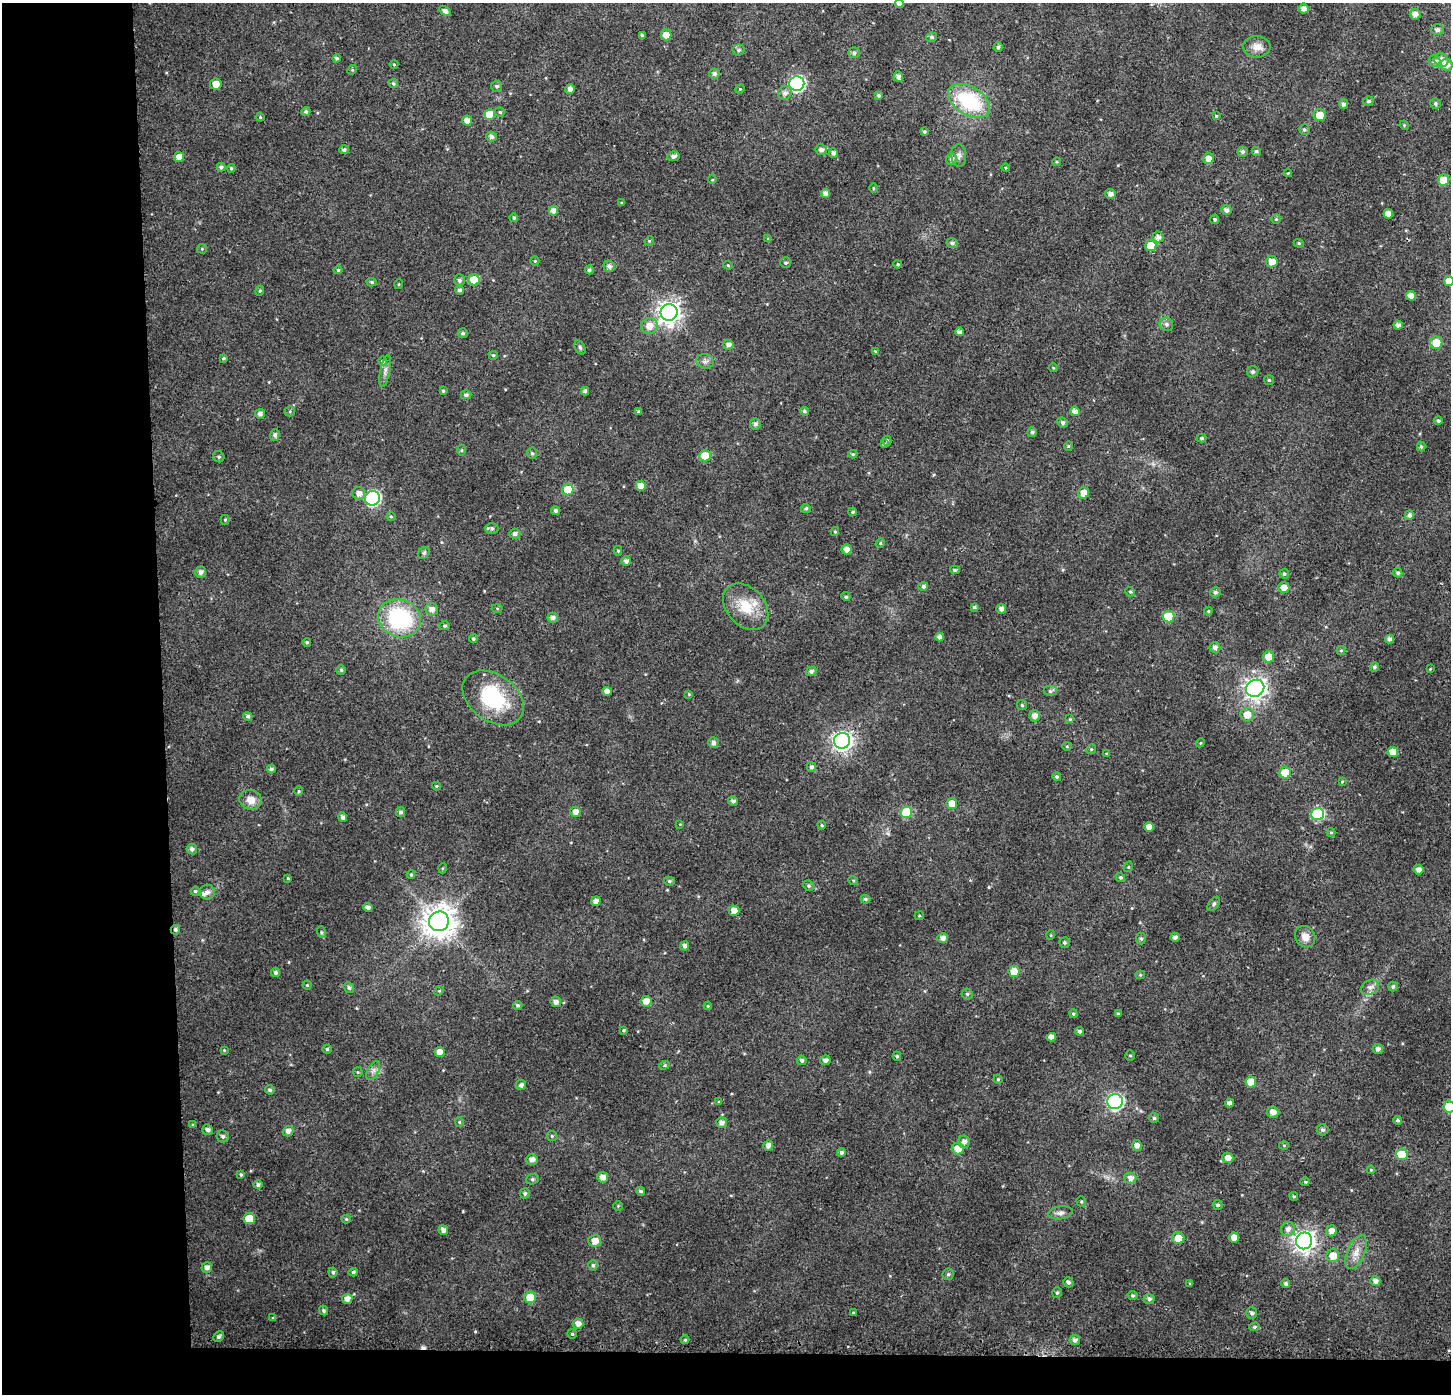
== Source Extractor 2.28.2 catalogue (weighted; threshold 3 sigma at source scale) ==
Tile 7 of 3 x 3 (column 1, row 3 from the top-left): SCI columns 46-1494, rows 11-1402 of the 4439 x 4202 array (HDU 1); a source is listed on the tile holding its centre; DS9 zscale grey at full resolution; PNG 1453 x 1396 px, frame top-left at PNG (2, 3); each listed source drawn as its Kron ellipse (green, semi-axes under 4 px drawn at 4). Shown black and unused: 14% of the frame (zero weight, under 2 of 3 exposures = <1% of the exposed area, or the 3 px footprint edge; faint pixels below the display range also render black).
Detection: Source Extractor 2.28.2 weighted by HDU 2 'WHT'; one run over the whole footprint, this tile lists its part. Background 0.0312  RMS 0.0046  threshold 0.0207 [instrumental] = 3 sigma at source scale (4.5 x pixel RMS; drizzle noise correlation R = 1.50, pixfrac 1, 0.0396/0.0396 arcsec/px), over >= 5 px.
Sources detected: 355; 1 cosmic-ray / hot-pixel residue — neither listed nor drawn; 1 inside a brighter listed object's ellipse — not listed separately; the other 353 listed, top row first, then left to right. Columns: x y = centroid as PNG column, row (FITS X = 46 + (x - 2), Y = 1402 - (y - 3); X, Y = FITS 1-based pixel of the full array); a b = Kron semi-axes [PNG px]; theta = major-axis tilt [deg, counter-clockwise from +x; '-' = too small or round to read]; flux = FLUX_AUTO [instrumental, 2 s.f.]
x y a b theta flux
899 4 4 4 - 2.3
1304 9 5 5 - 2.5
445 11 6 4 -31 1.8
1415 14 5 5 - 2.6
1437 30 6 5 - 1.5
666 35 5 5 - 3.8
642 36 4 3 - 1
932 37 5 4 - 0.91
998 47 5 4 - 0.98
1257 47 14 10 2 4.1
738 50 6 5 - 1.1
854 53 6 5 - 1.2
337 58 4 4 - 1
1441 60 7 6 - 3.9
1434 61 6 6 - 1.7
394 64 4 4 - 0.5
1447 65 6 5 - 3
352 70 5 4 - 0.56
714 74 5 5 - 1.5
898 76 5 4 - 1.9
393 83 5 4 - 0.85
797 83 7 7 - 110
216 84 5 5 - 3.8
497 86 5 5 - 1
570 89 5 4 - 2.3
740 89 5 4 - 0.51
785 93 7 6 - 1.9
879 95 4 4 - 0.86
969 101 23 14 -32 35
1368 101 5 4 - 0.95
1435 103 5 5 - 0.97
1344 104 5 4 - 1.5
306 111 4 4 - 1
500 112 5 4 - 0.7
490 115 5 5 - 9.7
1319 115 6 6 - 5.6
1216 116 4 4 - 0.73
260 117 4 4 - 0.55
467 121 5 5 - 3.3
1404 125 5 4 - 0.51
1304 130 5 5 - 0.78
924 132 4 4 - 0.75
491 137 5 5 - 1.6
344 150 5 4 - 1.2
821 150 5 5 - 1.8
1256 151 5 4 - 0.81
1243 152 5 5 - 1.1
833 153 5 4 - 1.6
673 156 6 4 8 1.6
959 156 11 7 -85 1.9
179 157 5 5 - 4.1
1208 158 5 5 - 4.2
951 159 6 5 - 1.3
1056 162 4 3 - 0.48
221 167 4 4 - 1.4
231 168 4 3 - 0.68
1005 168 4 3 - 0.38
1288 173 4 3 - 0.49
712 180 4 3 - 0.42
1444 180 5 5 - 10
873 188 4 3 - 0.46
826 193 4 4 - 2.5
1110 194 5 5 - 2.1
622 203 4 3 - 0.49
1226 210 5 5 - 1.7
553 211 5 5 - 2.8
1388 214 5 4 - 3.5
514 218 4 4 - 0.83
1215 219 4 4 - 0.8
1276 219 5 4 - 0.57
1158 237 5 5 - 2.1
768 239 4 4 - 0.75
649 241 5 4 - 0.46
952 243 6 5 - 1.4
1299 243 5 4 - 0.63
1151 246 5 5 - 10
202 249 5 5 - 0.55
535 261 5 4 - 0.52
1272 262 6 5 - 4
786 263 5 5 - 0.9
898 264 4 3 - 0.62
728 265 4 4 - 0.48
609 266 5 5 - 1.7
338 270 4 4 - 0.63
589 270 4 4 - 1.2
459 280 6 5 - 1.2
474 280 5 5 - 13
1449 281 5 5 - 5
372 282 5 4 - 0.77
399 284 5 3 - 0.39
459 290 4 4 - 1.3
260 291 5 4 - 0.63
1411 296 5 5 - 5
669 312 8 8 - 350
1166 324 7 6 - 1.3
1398 325 4 4 - 2.3
649 326 8 7 - 4.8
959 332 4 4 - 2.3
463 333 5 4 - 1
1436 343 6 6 - 7.6
728 345 5 5 - 2
580 347 7 5 -63 0.81
875 351 3 3 - 0.3
493 355 4 4 - 0.69
223 358 4 3 - 0.61
383 361 4 4 - 2.9
705 361 9 7 -13 1.7
1053 368 4 3 - 0.42
385 371 16 5 79 2.1
1253 372 6 5 - 1.2
1269 380 5 5 - 0.65
443 391 4 3 - 0.74
585 391 4 4 - 1.1
466 395 5 4 - 1.1
290 411 5 5 - 0.63
804 411 4 4 - 0.99
1075 411 5 4 - 2.6
639 412 4 4 - 0.72
260 414 5 5 - 1.9
1438 421 4 4 - 0.98
1062 422 5 5 - 1.2
755 424 5 5 - 1.5
1032 432 5 4 - 1.1
275 435 5 5 - 1.4
1202 438 5 4 - 0.79
887 441 5 4 - 0.69
884 444 4 4 - 0.56
1068 446 5 4 - 0.6
1421 447 5 4 - 0.81
462 450 5 3 - 0.56
532 453 5 5 - 0.91
853 454 4 4 - 0.65
705 456 5 5 - 12
219 457 6 5 - 0.92
641 486 5 5 - 4.9
568 490 5 5 - 14
359 493 6 6 - 2.8
1084 493 6 5 - 4.4
372 498 7 7 - 77
806 508 4 4 - 0.91
556 511 4 4 - 1.2
853 512 4 4 - 0.79
1409 515 5 4 - 1.6
391 516 4 4 - 0.53
225 520 5 4 - 0.63
492 528 6 5 - 1.3
835 532 4 4 - 0.6
515 534 5 5 - 1.6
880 543 5 4 - 0.57
847 549 5 5 - 3.1
618 551 5 4 - 0.64
424 553 6 5 - 0.82
626 561 5 5 - 1.8
955 570 5 4 - 0.77
201 572 5 5 - 2
1398 573 5 4 - 0.92
1284 574 5 4 - 0.82
923 586 5 4 - 1.2
1284 587 5 5 - 4.5
1130 592 5 4 - 0.62
1215 592 5 5 - 1.2
846 597 5 4 - 0.86
746 607 26 19 -47 14
974 607 4 4 - 0.97
497 608 5 3 - 0.48
432 609 6 6 - 2.8
1001 609 5 5 - 1.9
1208 611 4 4 - 0.57
1168 617 6 6 - 19
399 618 22 18 -19 44
552 618 5 5 - 1.8
445 626 5 4 - 0.8
940 637 4 4 - 2.2
473 639 4 4 - 0.8
1389 639 4 4 - 1.8
307 642 4 4 - 0.73
1215 647 5 5 - 1.8
1341 651 4 4 - 0.62
1269 657 5 5 - 6.8
1374 667 5 4 - 1.1
1430 669 4 3 - 0.36
341 670 5 5 - 0.88
811 671 5 4 - 1.5
1255 688 9 8 - 300
607 691 5 4 - 3.1
1050 691 7 5 0 1.1
689 694 4 4 - 0.41
493 698 34 23 -36 35
1022 705 5 5 - 0.72
1247 715 7 7 - 4.9
248 716 5 4 - 1.1
1034 716 5 5 - 2.5
1070 719 4 4 - 0.5
842 741 8 8 - 220
713 742 5 5 - 1.5
1200 743 4 3 - 0.45
1067 746 5 4 - 0.52
1091 749 5 4 - 0.59
1393 752 5 5 - 5.8
1107 754 4 3 - 0.44
811 767 5 4 - 1.1
271 769 4 4 - 1.1
1285 773 5 5 - 11
1057 777 4 4 - 0.9
1342 781 3 2 - 0.57
436 786 4 4 - 0.58
299 791 5 4 - 0.67
251 800 11 10 - 4.5
733 801 5 5 - 1.4
952 804 5 5 - 5.7
400 812 5 4 - 1.1
575 812 5 5 - 3.6
906 812 6 6 - 22
1317 814 6 6 - 38
343 817 5 4 - 1.6
680 824 4 4 - 0.37
822 825 4 3 - 0.63
1149 827 5 4 - 3.8
1331 833 4 4 - 0.65
192 849 5 5 - 1.5
1128 867 5 3 - 0.48
443 868 5 3 - 0.48
1418 870 5 4 - 2.4
411 874 4 4 - 0.59
1120 877 5 4 - 0.78
288 878 4 4 - 0.58
853 880 5 3 - 0.44
669 881 5 4 - 0.87
809 886 5 5 - 0.82
195 891 4 4 - 0.82
207 892 7 7 - 1.9
865 899 5 4 - 0.87
596 901 5 4 - 2.3
1214 904 8 5 53 1
368 907 5 4 - 1.5
734 911 5 5 - 3.9
919 916 4 4 - 0.55
439 921 10 9 - 760
175 930 5 4 - 1.2
321 932 6 4 -72 0.6
1051 935 5 3 - 0.41
1175 937 4 4 - 1.6
1305 937 11 9 -55 4.1
943 938 5 5 - 2.9
1141 938 6 5 - 0.92
1064 942 5 5 - 0.9
685 946 4 4 - 1.6
1014 971 5 5 - 7.6
276 972 4 4 - 1.3
1140 975 5 4 - 0.56
307 985 4 4 - 0.54
349 987 5 5 - 1.1
1370 987 10 7 27 2.2
1393 987 5 4 - 0.87
439 991 5 4 - 0.49
967 994 5 5 - 0.88
646 1001 5 5 - 3.6
556 1002 5 5 - 2
518 1005 5 4 - 0.85
708 1006 4 3 - 0.5
1073 1014 4 3 - 0.64
1118 1014 4 3 - 0.83
624 1030 4 3 - 0.62
1079 1031 4 4 - 1.1
1051 1037 4 4 - 2.6
327 1049 5 4 - 0.79
1378 1049 5 5 - 1.6
224 1050 3 3 - 0.5
440 1052 5 5 - 3.8
897 1056 4 4 - 0.67
1130 1056 5 5 - 0.69
802 1060 5 4 - 1.3
825 1060 5 4 - 1.7
664 1065 5 4 - 0.6
373 1071 10 5 63 1.7
358 1072 5 5 - 0.54
998 1079 4 4 - 0.51
1251 1082 5 5 - 8.6
521 1085 5 5 - 1.4
270 1090 5 4 - 0.95
719 1102 4 3 - 0.43
1115 1102 7 7 - 110
1230 1103 4 4 - 2
1449 1107 6 5 - 16
1273 1112 6 5 - 3.6
1154 1118 5 4 - 1.1
1398 1120 4 4 - 0.8
459 1122 5 4 - 0.55
722 1123 5 5 - 2
193 1125 4 4 - 0.64
207 1130 5 5 - 1.7
1322 1130 6 5 - 1
288 1131 5 5 - 2.1
223 1136 6 5 - 1.3
552 1136 5 4 - 0.63
964 1142 6 6 - 2.2
768 1145 5 5 - 2.3
1137 1145 5 5 - 2.2
1284 1145 5 3 - 0.43
958 1149 6 6 - 5.6
841 1152 4 4 - 1.1
1402 1154 6 5 - 12
1228 1158 5 5 - 3.3
532 1159 6 5 - 2.4
1371 1170 4 3 - 0.49
241 1175 4 3 - 0.69
603 1177 5 5 - 3.4
1130 1178 6 5 - 2.6
532 1179 6 5 - 0.77
1305 1182 5 4 - 0.53
258 1185 4 4 - 1.2
641 1191 4 4 - 1.1
525 1193 5 5 - 1.1
1294 1196 4 3 - 0.53
1081 1202 5 4 - 0.66
1218 1205 5 5 - 1.1
618 1206 4 4 - 0.48
1060 1213 12 6 9 2.1
249 1219 5 5 - 8.9
346 1219 5 4 - 0.65
1288 1229 7 6 - 2.4
443 1230 5 4 - 2.2
1332 1231 5 5 - 3.4
1178 1238 6 6 - 5.9
1234 1238 5 5 - 4.7
595 1241 6 6 - 3.9
1304 1241 8 8 - 320
1356 1252 18 8 67 4.6
1333 1256 6 6 - 5.8
593 1265 5 4 - 0.9
207 1267 5 5 - 2.1
333 1272 5 4 - 1
353 1272 5 4 - 0.81
948 1274 6 5 - 0.92
1375 1281 5 5 - 2.3
1068 1282 5 5 - 1.4
1190 1284 3 3 - 0.58
1286 1284 4 4 - 1.3
1057 1293 5 4 - 0.81
1133 1295 5 4 - 0.77
530 1297 6 6 - 8.5
347 1299 5 5 - 3
1149 1299 5 5 - 1.4
324 1310 5 4 - 0.85
853 1313 3 3 - 0.37
1252 1313 6 5 - 1.3
273 1318 4 4 - 0.6
578 1324 5 5 - 2.9
1254 1327 5 4 - 0.7
572 1334 5 5 - 0.68
219 1337 6 4 45 1.1
685 1340 4 4 - 0.56
1075 1340 5 5 - 1.6
Overlapping masked pixels (flux is a lower limit): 3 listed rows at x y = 383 361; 493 698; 175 930
Isophote crosses this tile's border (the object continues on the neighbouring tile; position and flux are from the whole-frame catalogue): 3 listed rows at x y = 899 4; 1449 281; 1449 1107